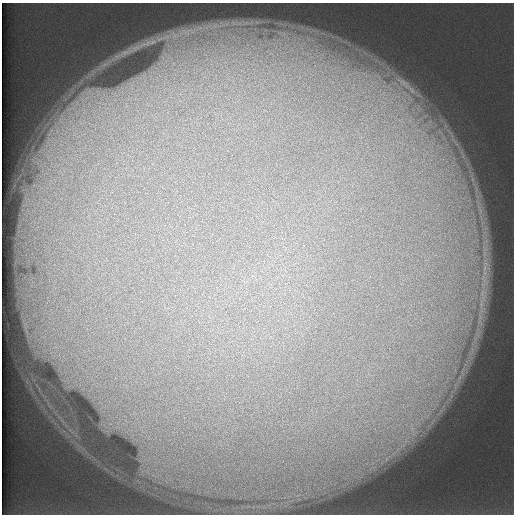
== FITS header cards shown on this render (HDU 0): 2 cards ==
NAXIS1  =                  512 /
NAXIS2  =                  512 /

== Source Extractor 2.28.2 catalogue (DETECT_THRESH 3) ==
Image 512 x 512 px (HDU 0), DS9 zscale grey, 1 PNG px = 1 image px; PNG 516 x 516 px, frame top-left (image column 1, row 512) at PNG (2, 3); no overlay
Background 124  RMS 5.6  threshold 16.7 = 3 sigma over >= 5 px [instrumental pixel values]
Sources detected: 3; all 3 listed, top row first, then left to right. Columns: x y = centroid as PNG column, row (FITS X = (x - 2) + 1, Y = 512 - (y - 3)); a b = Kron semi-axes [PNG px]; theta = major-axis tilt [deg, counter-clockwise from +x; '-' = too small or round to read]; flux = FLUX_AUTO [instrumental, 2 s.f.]
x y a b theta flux
152 42 10 5 27 1500
405 84 33 11 -38 11000
409 98 23 9 -55 8800